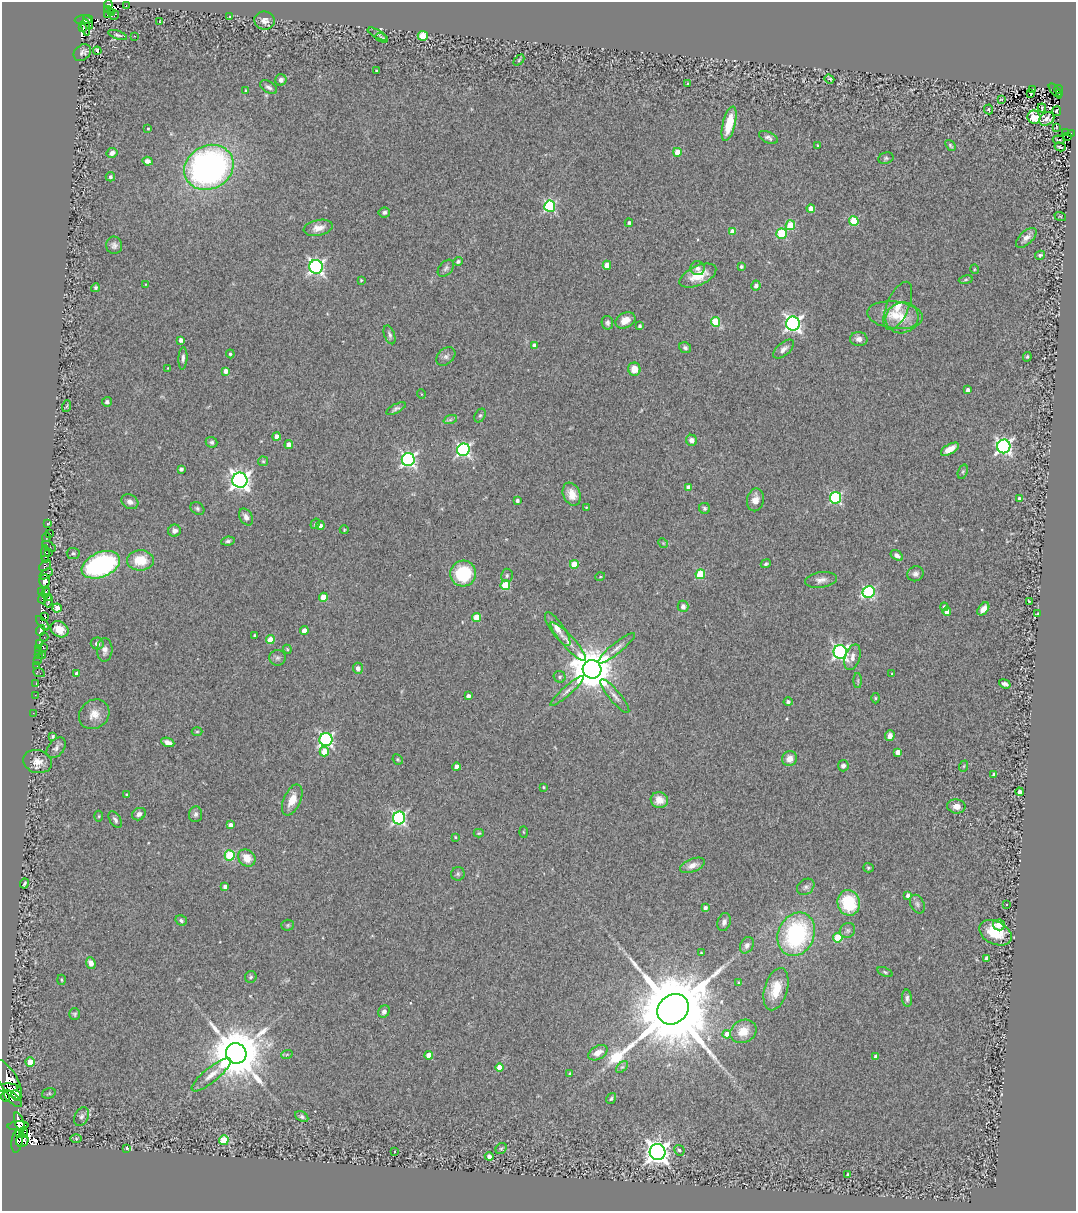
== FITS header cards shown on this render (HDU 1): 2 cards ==
NAXIS1  =                 1074
NAXIS2  =                 1209

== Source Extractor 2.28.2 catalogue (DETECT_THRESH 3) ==
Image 1074 x 1209 px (HDU 1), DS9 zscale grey, 1 PNG px = 1 image px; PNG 1078 x 1213 px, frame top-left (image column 1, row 1209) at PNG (2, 2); each listed source drawn as its Kron ellipse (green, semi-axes under 4 px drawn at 4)
Background 0.574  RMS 0.098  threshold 0.293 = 3 sigma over >= 5 px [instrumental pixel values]
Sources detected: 328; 10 with non-positive FLUX_AUTO (blend fragments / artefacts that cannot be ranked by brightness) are neither listed nor drawn; the other 318 listed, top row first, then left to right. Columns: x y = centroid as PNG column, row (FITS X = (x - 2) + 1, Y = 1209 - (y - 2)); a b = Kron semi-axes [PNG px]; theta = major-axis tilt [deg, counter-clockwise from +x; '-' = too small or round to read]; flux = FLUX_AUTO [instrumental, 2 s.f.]
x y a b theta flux
108 4 4 3 - 190
126 6 3 2 - 3.2
108 9 4 2 - 11
112 13 4 2 - 20
107 15 3 3 - 130
115 15 5 2 - 32
229 16 3 3 - 27
84 20 9 4 5 210
265 20 10 9 - 37
88 22 7 3 -68 98
160 22 3 2 - 7.6
86 27 8 3 -80 7.2
82 28 3 3 - 69
377 34 11 3 -28 11
118 35 10 4 -19 13
134 36 2 2 - 3.6
423 36 5 4 - 230
382 38 7 3 -23 6.1
97 51 4 3 - 25
82 53 10 7 40 24
519 60 6 4 46 7.6
376 70 3 2 - 5.5
829 79 5 4 - 13
281 80 6 5 - 24
688 84 4 3 - 11
268 87 9 5 -32 20
1058 89 4 2 - 12
246 90 3 2 - 7.9
1033 90 3 2 - 4.2
1055 91 9 3 -50 43
1030 93 3 2 - 6.3
1060 94 3 3 - 24
1001 99 3 2 - 4.1
1042 108 4 2 - 9.6
989 109 5 4 - 12
1057 111 5 3 - 6.9
1034 117 6 6 - 370
1047 119 8 6 33 20
729 124 18 6 76 190
1057 127 3 2 - 3.5
148 128 3 3 - 6.7
1065 132 3 2 - 13
1071 134 4 2 - 57
1067 136 3 3 - 19
768 137 10 5 -25 22
1059 140 6 2 -6 7.3
817 145 3 2 - 4.6
950 145 6 4 -52 9.9
1060 147 6 2 -15 13
677 152 4 4 - 100
112 153 5 4 - 35
886 158 8 5 19 13
148 161 5 4 - 23
209 167 25 21 28 2600
110 177 5 4 - 17
550 206 5 5 - 820
811 209 4 4 - 84
384 212 6 5 - 19
1060 216 6 3 -18 6
854 221 5 4 - 340
629 223 4 4 - 17
790 225 5 4 - 250
318 228 14 8 12 53
732 232 4 4 - 74
781 234 5 5 - 390
1026 238 13 6 43 41
114 245 8 8 - 27
1040 255 5 4 - 12
458 261 4 4 - 17
607 265 4 4 - 82
741 266 4 4 - 15
316 267 7 6 - 1900
446 268 10 6 46 18
698 268 7 7 - 26
974 269 5 3 - 5.9
698 276 20 9 24 130
361 280 3 3 - 6.3
966 280 7 3 9 8.9
146 284 4 2 - 4.3
756 285 5 4 - 30
95 288 4 4 - 10
898 306 25 11 67 110
895 315 28 13 -6 160
902 318 16 15 - 130
625 320 10 7 27 74
715 322 5 4 - 280
607 323 7 5 -79 16
793 324 7 7 - 2100
640 326 4 3 - 16
390 335 10 5 -70 18
859 339 9 7 -4 36
181 340 4 3 - 32
535 345 4 4 - 63
685 348 6 5 - 17
784 349 12 6 42 28
230 354 4 4 - 12
446 356 11 7 42 24
1027 357 5 3 - 8.8
183 358 11 4 86 23
168 368 3 2 - 4.8
634 369 6 6 - 86
226 371 4 4 - 48
968 390 4 4 - 27
421 394 4 3 - 4.8
107 402 5 5 - 13
67 406 6 3 71 6.2
396 409 10 4 27 18
480 415 7 5 61 13
450 420 7 4 19 15
276 437 4 4 - 52
692 440 5 5 - 28
212 442 6 5 - 17
289 444 4 4 - 55
1004 446 7 6 - 1900
950 449 10 5 30 72
463 450 6 6 - 1400
408 459 6 6 - 1600
263 461 5 5 - 9
181 469 4 4 - 15
963 472 7 4 70 11
240 480 7 7 - 3500
689 488 4 4 - 100
572 494 12 8 -67 85
835 498 5 5 - 830
1019 498 4 3 - 13
755 500 11 8 79 55
517 501 3 3 - 21
130 502 9 7 -28 35
586 507 2 2 - 4.9
197 508 7 5 -34 14
705 508 5 5 - 13
246 517 9 6 -61 34
47 524 3 3 - 22
315 524 5 4 - 9.2
320 525 4 4 - 30
344 530 4 4 - 6.5
174 531 6 6 - 33
49 533 3 2 - 9.9
46 537 5 3 - 250
228 541 7 4 8 15
663 543 5 4 - 6.6
49 546 7 2 -32 18
49 553 3 3 - 170
73 553 6 5 - 12
45 554 8 3 88 230
897 555 7 4 -33 27
46 559 4 3 - 430
140 560 13 10 2 160
574 564 4 4 - 160
766 564 5 3 - 11
101 565 20 12 23 1100
45 566 7 4 38 470
46 574 7 3 34 280
463 574 13 13 - 380
700 574 5 4 - 350
915 574 8 7 - 25
507 575 6 6 - 15
600 577 5 3 - 5.9
821 580 16 7 7 40
44 581 6 5 - 1000
505 585 5 4 - 280
42 591 2 2 - 68
869 592 6 5 - 850
46 593 5 3 - 240
323 597 4 4 - 170
49 598 3 3 - 45
42 599 4 3 - 58
48 601 7 3 81 110
1029 601 3 2 - 6.4
683 606 6 5 - 36
944 607 4 4 - 15
57 608 4 4 - 67
983 609 7 5 51 50
947 612 4 4 - 49
1037 614 4 3 - 4.7
45 616 3 2 - 87
476 617 4 4 - 140
43 623 9 4 -47 220
60 629 9 7 -33 75
558 629 20 6 -55 66
40 630 5 4 - 160
304 631 4 4 - 58
254 635 4 3 - 7.6
44 637 4 2 - 11
270 640 4 4 - 120
568 642 25 6 -48 51
40 643 4 2 - 20
97 643 6 6 - 21
38 648 3 2 - 49
43 648 3 2 - 35
617 648 23 5 39 42
287 649 4 3 - 6.2
105 650 11 7 88 33
39 652 3 2 - 35
840 652 7 6 - 1700
39 655 3 2 - 51
42 655 3 3 - 13
852 657 13 7 72 46
277 658 8 8 - 20
37 661 3 2 - 30
37 666 3 2 - 7.5
358 668 5 5 - 28
592 669 9 9 - 26000
39 673 6 3 -23 100
77 673 4 3 - 35
892 674 4 2 - 5.3
560 677 6 5 - 15
858 681 7 4 -89 11
36 683 3 2 - 20
1005 684 6 4 -20 20
567 691 21 4 41 37
35 695 3 2 - 6.4
468 696 4 4 - 32
615 696 21 5 -50 40
875 698 5 3 - 6.3
788 702 4 4 - 15
33 713 3 2 - 10
94 714 16 14 39 80
197 732 5 3 - 7.6
53 736 3 3 - 14
890 736 5 4 - 37
326 740 6 6 - 1300
168 742 7 4 -22 43
56 748 11 8 51 25
324 752 5 4 - 130
898 752 4 4 - 65
789 758 7 7 - 58
398 759 5 4 - 9.5
37 761 14 11 -17 71
843 766 5 5 - 20
964 766 6 3 71 8.2
456 767 4 4 - 54
994 774 3 3 - 13
543 787 4 3 - 5.9
1020 792 4 4 - 44
127 795 3 3 - 9.4
292 800 16 8 66 89
659 800 9 8 - 69
956 806 9 7 -9 43
139 814 7 6 - 25
195 814 8 6 83 21
99 816 5 3 - 7.1
399 818 6 6 - 1300
115 820 9 5 -57 19
230 825 4 4 - 47
523 832 6 4 -88 5.7
479 833 5 4 - 8.4
455 837 3 2 - 5.1
230 855 5 5 - 370
247 858 9 8 - 93
692 865 13 6 22 47
868 868 5 4 - 9.8
458 874 7 7 - 14
24 884 5 3 - 9.9
225 887 4 3 - 29
806 887 9 7 39 23
908 895 4 4 - 29
849 903 13 11 -77 360
917 904 10 6 -64 20
1007 904 3 3 - 12
705 908 4 3 - 23
181 920 6 5 - 13
724 922 9 6 71 28
288 925 6 5 - 11
999 925 6 5 - 53
848 930 8 7 - 19
995 933 17 11 -26 170
796 934 22 18 66 850
838 938 5 4 - 250
747 945 9 6 63 29
701 953 3 3 - 6.4
987 958 4 4 - 34
91 963 6 4 -65 52
885 972 8 4 -20 12
251 977 6 5 - 13
62 980 5 3 - 7.2
739 983 3 3 - 9.6
776 989 22 11 74 150
907 998 9 5 -86 20
673 1009 17 14 40 120000
384 1011 6 5 - 23
75 1014 6 5 - 11
743 1031 13 11 28 96
727 1034 4 4 - 62
236 1053 10 10 - 43000
598 1053 10 6 29 59
287 1054 6 3 20 8.4
429 1055 4 4 - 76
876 1056 4 4 - 37
30 1062 4 4 - 150
622 1067 7 4 43 12
499 1068 4 4 - 100
570 1074 3 3 - 9.7
211 1075 24 7 39 73
8 1079 23 9 -58 2600
7 1088 11 3 1 720
49 1093 7 5 16 11
16 1095 5 4 - 600
6 1097 4 3 - 350
12 1098 11 5 -41 1700
611 1099 6 4 58 9.9
81 1117 10 6 63 21
302 1117 7 5 -33 14
19 1122 10 4 -70 950
18 1126 10 3 5 1200
24 1133 5 2 - 69
19 1134 3 3 - 5600
76 1139 5 4 - 7.9
224 1140 5 4 - 290
17 1141 12 5 83 600
22 1141 6 6 - 700
127 1148 3 3 - 250
501 1148 6 5 - 10
679 1150 5 4 - 14
394 1152 3 3 - 22
658 1152 8 8 - 5500
489 1156 4 4 - 22
848 1175 3 3 - 13
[10 non-positive-flux detections neither listed nor drawn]